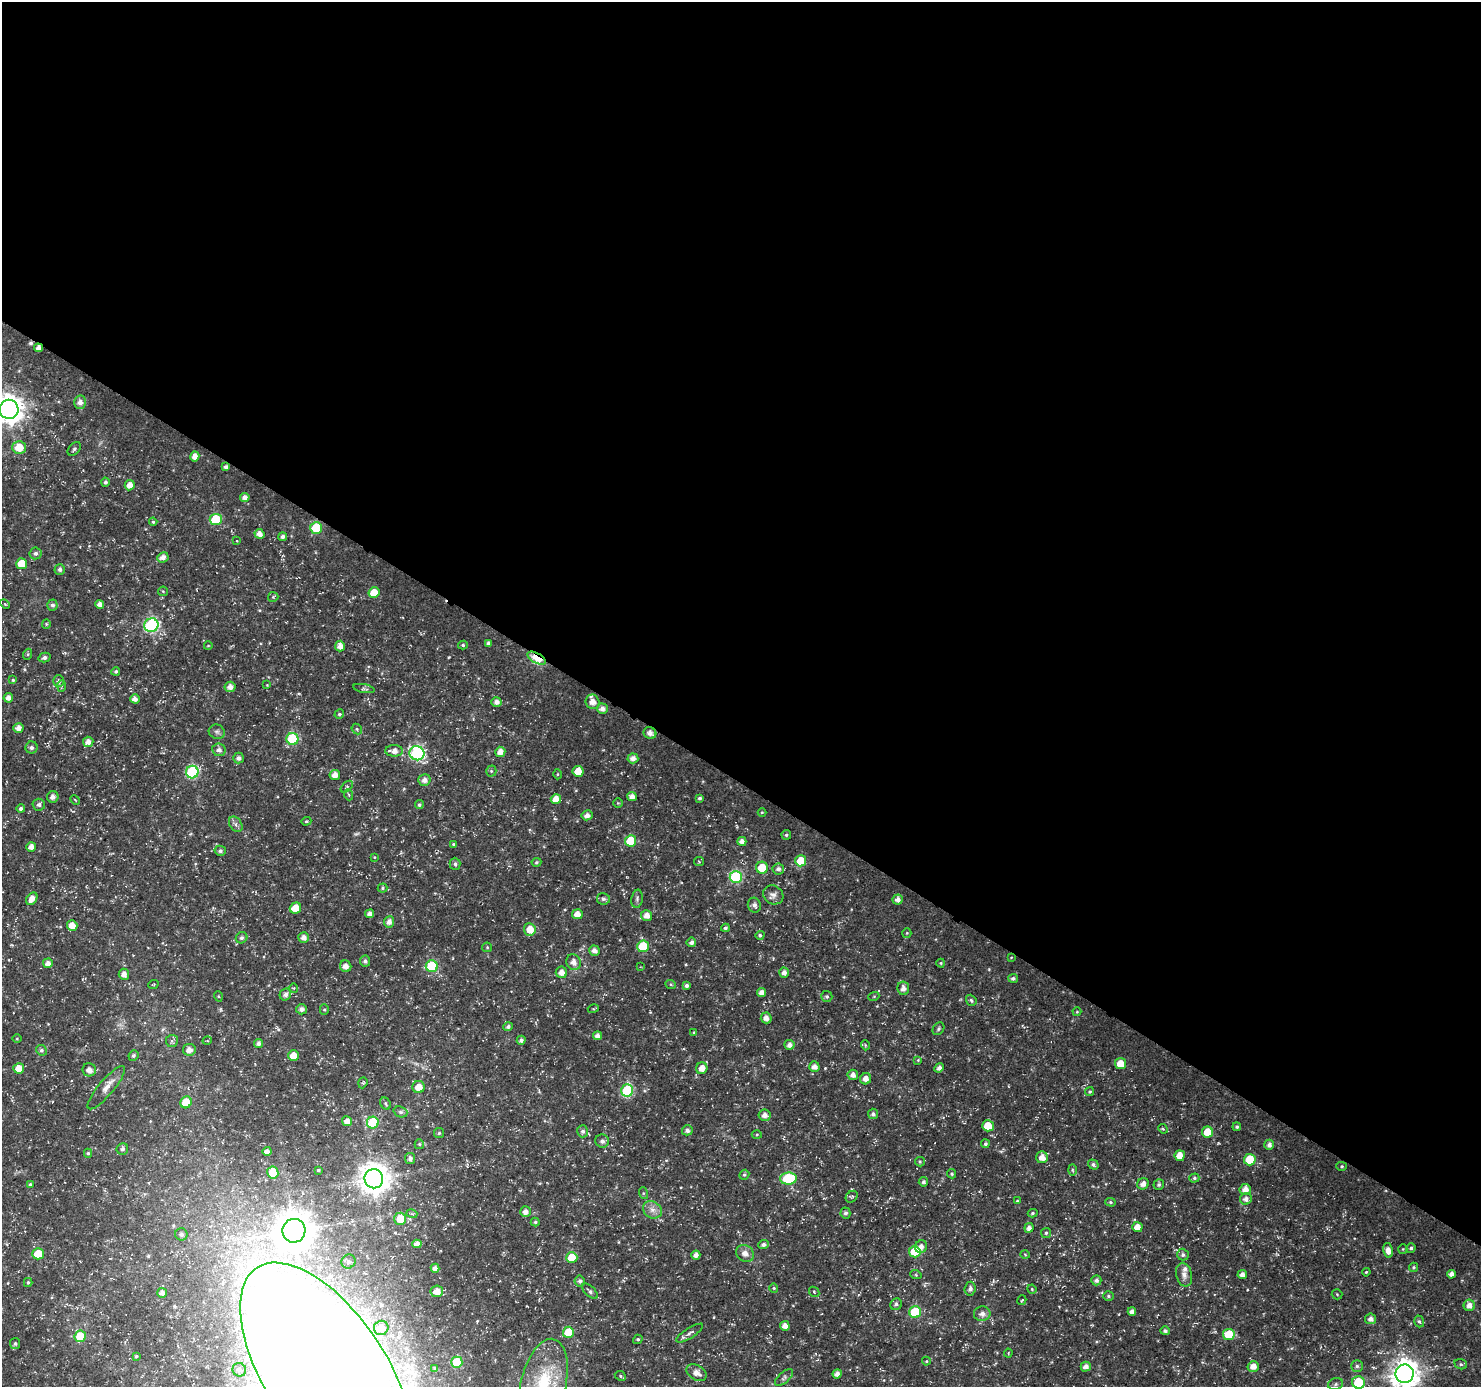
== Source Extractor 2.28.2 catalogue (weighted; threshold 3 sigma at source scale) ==
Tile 3 of 4 x 4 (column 3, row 1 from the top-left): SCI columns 3030-4508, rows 4375-5759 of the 5997 x 6050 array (HDU 1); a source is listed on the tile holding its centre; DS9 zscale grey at full resolution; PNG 1483 x 1389 px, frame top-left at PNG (2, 2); each listed source drawn as its Kron ellipse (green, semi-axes under 4 px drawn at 4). Shown black and unused: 56% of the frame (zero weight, under 3 of 5 exposures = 3% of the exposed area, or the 3 px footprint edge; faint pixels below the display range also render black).
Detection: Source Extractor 2.28.2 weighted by HDU 2 'WHT'; one run over the whole footprint, this tile lists its part. Background 0.0184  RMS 0.0022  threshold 0.0098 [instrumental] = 3 sigma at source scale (4.5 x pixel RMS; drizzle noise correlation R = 1.50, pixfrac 1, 0.0396/0.0396 arcsec/px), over >= 5 px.
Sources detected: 310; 1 too faint to see at this stretch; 2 inside a brighter object's white glare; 1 cosmic-ray / hot-pixel residue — neither listed nor drawn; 2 inside a brighter listed object's ellipse — not listed separately; the other 304 listed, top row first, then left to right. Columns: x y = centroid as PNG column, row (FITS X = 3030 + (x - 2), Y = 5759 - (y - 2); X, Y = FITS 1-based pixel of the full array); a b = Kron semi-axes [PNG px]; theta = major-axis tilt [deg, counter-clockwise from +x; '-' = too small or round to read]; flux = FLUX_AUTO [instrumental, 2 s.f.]
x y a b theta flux
39 348 4 4 - 1.1
80 402 7 6 - 1.3
9 409 9 9 - 240
19 447 6 6 - 3.8
74 449 8 5 49 0.51
195 456 5 4 - 1.5
226 467 4 4 - 0.71
105 482 4 4 - 0.47
130 485 5 5 - 1.6
245 497 4 4 - 1
216 519 6 5 - 11
153 522 4 4 - 0.29
316 528 6 6 - 10
259 534 5 5 - 1.4
283 537 4 4 - 0.63
237 541 4 3 - 0.18
36 553 6 6 - 0.69
163 557 6 5 - 1.2
22 564 5 5 - 3.7
60 569 5 5 - 0.67
163 591 5 4 - 0.23
374 593 5 5 - 3.6
273 597 5 5 - 0.31
5 604 6 3 -44 0.24
100 604 4 4 - 1.2
52 605 5 5 - 0.64
46 624 4 4 - 0.29
151 625 7 6 - 36
488 643 4 3 - 0.48
463 645 5 4 - 0.31
208 646 4 3 - 0.16
340 646 5 5 - 1.3
28 654 5 3 - 0.26
44 658 6 5 - 0.76
537 658 10 5 -29 11
116 671 4 4 - 0.44
13 680 4 4 - 0.28
58 681 6 5 - 0.55
267 685 4 3 - 0.15
62 686 6 4 87 0.31
230 687 5 5 - 1.3
364 689 11 4 -11 0.47
8 698 5 4 - 1.2
135 699 5 4 - 1.2
496 702 5 4 - 1.1
593 702 7 7 - 1.8
602 709 5 5 - 1.2
339 714 5 4 - 0.35
18 728 5 5 - 1.3
357 729 6 4 -49 0.33
217 732 8 7 - 0.61
650 733 6 5 - 1.2
292 739 6 6 - 15
88 742 5 5 - 1.3
31 748 6 6 - 0.63
219 750 7 6 - 0.96
394 751 9 6 -3 1.4
500 752 5 5 - 1.6
417 753 7 7 - 35
238 758 5 5 - 0.79
633 758 5 5 - 1.3
491 771 5 5 - 0.33
578 771 5 5 - 3.1
192 772 6 6 - 24
557 774 5 3 - 0.21
335 775 5 5 - 1.5
424 780 6 5 - 1.3
347 787 7 4 44 0.33
349 795 5 3 - 0.28
53 797 6 5 - 0.94
632 797 5 4 - 1.3
700 798 4 3 - 0.39
556 799 5 5 - 2.4
75 800 5 4 - 0.28
618 803 5 4 - 0.25
39 805 6 6 - 0.62
419 805 4 4 - 0.42
21 809 4 4 - 0.57
762 812 4 3 - 0.17
587 815 5 5 - 1
306 821 5 4 - 0.29
236 824 8 6 -54 0.69
786 835 5 4 - 0.37
631 841 5 5 - 6.7
742 841 4 4 - 1.1
453 844 4 3 - 0.26
31 847 5 5 - 1.4
220 851 5 5 - 0.64
374 857 4 3 - 0.17
801 861 5 5 - 4.5
536 862 5 4 - 0.32
699 862 5 4 - 0.26
455 864 6 5 - 0.55
762 868 6 6 - 5.3
778 869 6 5 - 0.74
736 877 6 6 - 22
383 888 5 4 - 0.33
773 895 10 9 - 1.1
32 899 7 5 55 1.7
603 899 6 5 - 0.5
637 899 9 5 81 0.56
898 899 5 5 - 1.1
754 905 7 6 - 0.95
295 908 6 5 - 2.9
370 914 4 4 - 1.1
577 914 5 5 - 1.9
647 915 5 5 - 1.5
389 922 5 5 - 1.1
72 926 5 5 - 2.2
725 928 4 4 - 0.38
530 929 6 6 - 2.8
907 933 5 4 - 0.24
760 935 4 4 - 0.46
242 938 6 5 - 0.58
304 938 5 5 - 1.3
691 942 5 4 - 0.7
643 946 6 6 - 8.7
487 947 5 5 - 0.25
594 951 5 5 - 1.2
1011 957 4 3 - 0.15
365 961 5 5 - 0.61
574 962 8 7 - 1.5
48 963 5 5 - 1.4
941 963 4 4 - 0.22
346 966 6 5 - 1.4
432 966 6 6 - 14
640 967 4 3 - 0.18
561 972 6 5 - 1.5
784 973 5 5 - 1
124 974 5 5 - 1.4
1013 978 5 4 - 0.51
153 985 5 3 - 0.2
671 985 5 3 - 0.25
686 985 4 4 - 0.62
294 988 5 3 - 0.18
903 988 7 6 - 1.1
762 992 4 4 - 1.2
285 995 6 5 - 0.86
218 996 5 3 - 0.2
874 996 5 3 - 0.22
827 997 5 5 - 0.46
971 1000 6 4 -51 0.5
301 1009 5 5 - 0.85
593 1009 5 3 - 0.22
324 1010 5 4 - 0.31
1077 1012 4 4 - 0.21
766 1018 5 5 - 1.3
508 1027 5 4 - 0.59
938 1029 7 5 54 0.39
694 1032 3 3 - 0.22
597 1036 4 4 - 1.1
17 1039 4 3 - 0.18
521 1040 4 4 - 0.69
172 1041 6 6 - 0.5
207 1041 5 3 - 0.24
259 1044 4 4 - 0.77
789 1045 5 5 - 1.1
865 1045 5 3 - 0.21
41 1050 5 5 - 0.45
189 1050 6 6 - 1.3
133 1055 5 5 - 0.48
293 1056 5 5 - 3.1
918 1060 4 4 - 0.2
1120 1064 5 5 - 2.8
814 1067 5 5 - 1.3
19 1068 5 5 - 2.8
702 1068 6 5 - 1.7
939 1068 5 4 - 0.85
89 1070 7 6 - 1.4
853 1075 5 5 - 1.2
866 1079 6 5 - 1.2
363 1083 6 4 70 0.32
419 1087 6 6 - 2.4
106 1088 27 7 50 2
627 1090 6 6 - 20
1090 1092 4 4 - 0.32
186 1102 6 5 - 5
385 1104 6 5 - 0.37
400 1112 7 5 -19 0.51
873 1114 5 5 - 0.64
764 1115 6 5 - 1.2
347 1121 5 5 - 1.7
373 1123 6 6 - 12
988 1126 6 5 - 4.1
1237 1127 4 4 - 0.36
1163 1129 5 4 - 0.28
687 1130 5 5 - 0.86
583 1131 6 5 - 0.65
1207 1132 5 5 - 4.6
439 1133 5 5 - 0.33
757 1134 5 3 - 0.24
602 1141 7 6 - 0.88
419 1144 5 4 - 0.3
985 1144 4 4 - 0.45
1269 1145 5 5 - 0.89
122 1149 6 6 - 0.62
267 1151 4 4 - 0.85
88 1153 4 4 - 0.32
1180 1156 5 5 - 2.6
1042 1157 6 6 - 1.7
410 1158 5 5 - 0.84
1250 1160 6 6 - 7.5
920 1162 5 4 - 0.31
1093 1164 5 4 - 0.47
1342 1166 5 4 - 0.29
318 1170 3 3 - 0.26
1072 1170 6 4 -88 0.28
273 1173 6 5 - 4.9
952 1174 5 4 - 0.34
744 1175 5 4 - 0.38
1194 1178 5 4 - 0.37
374 1179 9 9 - 350
788 1179 8 6 5 17
923 1182 5 4 - 0.48
30 1184 4 3 - 0.29
1143 1184 6 5 - 1.1
1159 1185 5 5 - 0.47
1245 1189 5 5 - 1.4
643 1193 6 4 -72 0.29
852 1197 6 5 - 0.36
1246 1199 6 5 - 1.1
1017 1201 4 4 - 0.23
1110 1202 5 4 - 0.35
652 1210 10 8 -33 1.4
525 1212 5 5 - 1.2
845 1213 5 5 - 0.6
1033 1213 5 4 - 0.34
412 1214 5 3 - 0.25
400 1219 6 6 - 3.7
535 1222 4 4 - 0.31
1137 1227 5 5 - 1.9
1029 1228 5 4 - 1.1
294 1231 12 11 - 510
1046 1233 5 5 - 0.34
181 1234 6 6 - 0.66
417 1244 4 4 - 1.3
764 1245 5 4 - 0.82
921 1247 6 6 - 1.1
1411 1248 5 4 - 0.41
1403 1249 5 4 - 0.26
1388 1250 7 5 -78 1.6
915 1252 6 5 - 7.3
745 1253 9 8 - 1.5
38 1254 5 5 - 6.1
696 1255 4 4 - 1.1
1025 1255 5 3 - 0.19
1183 1255 6 6 - 0.55
572 1258 5 5 - 4.7
348 1261 7 6 - 0.74
1414 1267 4 4 - 0.33
435 1268 4 4 - 1.1
1366 1272 4 3 - 0.25
1451 1274 4 4 - 1.1
916 1275 6 3 -18 0.21
1184 1275 12 7 -77 1.3
1242 1275 5 4 - 1.2
1096 1280 5 5 - 0.72
580 1281 5 5 - 0.62
28 1282 4 4 - 0.33
774 1288 5 4 - 0.25
970 1289 7 5 84 0.81
1032 1289 5 4 - 0.22
437 1291 6 5 - 2
590 1291 10 5 -43 0.59
814 1292 6 4 -47 0.31
162 1293 5 4 - 0.93
1337 1294 5 5 - 0.28
1108 1296 5 4 - 0.36
1022 1300 5 3 - 0.27
896 1304 6 5 - 0.58
1469 1305 6 5 - 1.4
1132 1311 4 4 - 0.96
915 1312 6 6 - 15
982 1314 8 7 - 1.2
1370 1319 5 5 - 1.1
1419 1321 6 4 -72 0.41
785 1326 5 4 - 1.5
381 1328 7 7 - 1.5
1165 1331 5 4 - 0.51
568 1332 5 5 - 5.9
690 1333 15 5 32 0.72
1229 1334 6 5 - 5.4
80 1336 6 5 - 5.9
638 1339 5 4 - 0.35
15 1344 5 5 - 0.42
1008 1353 4 4 - 0.23
136 1356 4 3 - 0.31
926 1361 4 4 - 0.23
457 1362 5 5 - 8.5
1461 1364 6 5 - 0.36
1253 1366 5 5 - 1.8
1357 1366 5 5 - 0.55
1086 1367 5 5 - 1.3
435 1368 3 3 - 0.33
239 1370 7 6 - 0.68
696 1373 11 7 -29 1.9
327 1374 127 60 -57 1700
837 1374 4 4 - 1.2
1405 1374 9 9 - 280
620 1376 6 4 -24 0.31
784 1377 11 5 41 0.58
1358 1382 6 6 - 7.2
544 1383 45 22 77 12
1336 1384 7 5 18 0.57
Overlapping masked pixels (flux is a lower limit): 3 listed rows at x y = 39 348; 537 658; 327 1374
Isophote crosses this tile's border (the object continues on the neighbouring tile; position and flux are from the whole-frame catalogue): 5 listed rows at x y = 9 409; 327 1374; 1405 1374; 1358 1382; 544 1383